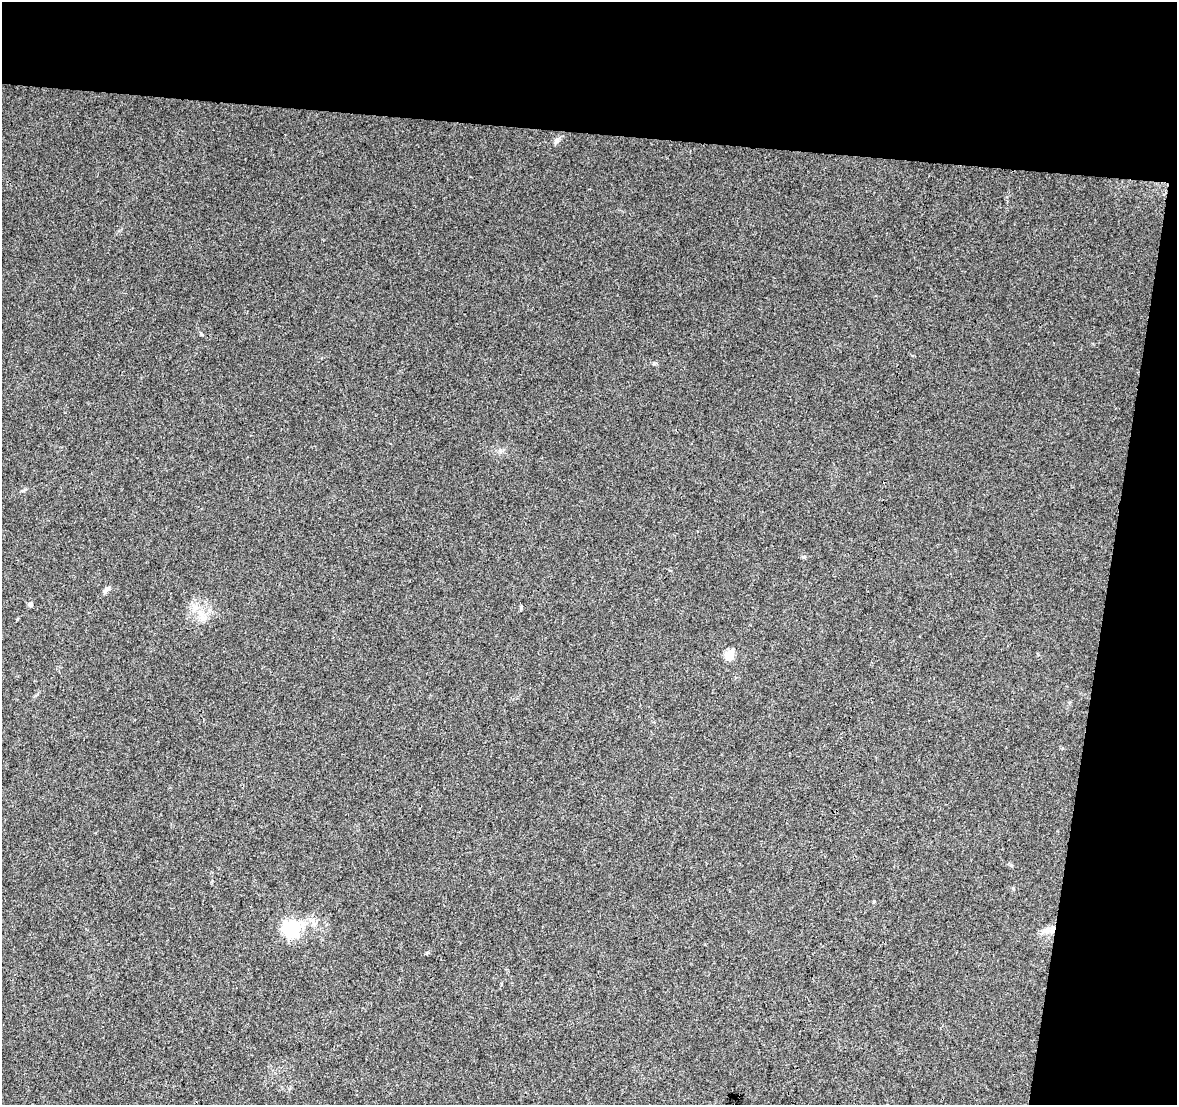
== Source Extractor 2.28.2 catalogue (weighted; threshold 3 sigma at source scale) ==
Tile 2 of 2 x 2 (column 2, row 1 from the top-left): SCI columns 1176-2350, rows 1233-2335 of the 2350 x 2448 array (HDU 1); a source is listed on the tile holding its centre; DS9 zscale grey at full resolution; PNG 1179 x 1107 px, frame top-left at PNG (2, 2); no overlay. Shown black and unused: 18% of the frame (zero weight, under 3 of 4 exposures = <1% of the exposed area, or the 3 px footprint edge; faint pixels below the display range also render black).
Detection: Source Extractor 2.28.2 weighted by HDU 2 'WHT'; one run over the whole footprint, this tile lists its part. Background 0.0235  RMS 0.0046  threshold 0.0207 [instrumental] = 3 sigma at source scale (4.5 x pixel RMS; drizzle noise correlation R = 1.50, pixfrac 1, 0.0396/0.0396 arcsec/px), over >= 5 px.
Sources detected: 9; all 9 listed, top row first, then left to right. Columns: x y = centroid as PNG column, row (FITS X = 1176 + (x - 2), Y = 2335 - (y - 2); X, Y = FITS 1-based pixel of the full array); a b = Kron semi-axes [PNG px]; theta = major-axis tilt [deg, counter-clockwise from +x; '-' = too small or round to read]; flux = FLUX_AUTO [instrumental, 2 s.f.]
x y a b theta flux
556 141 9 7 65 1.5
804 557 6 4 18 0.58
106 590 10 5 38 1.5
30 604 5 4 - 1.9
203 617 13 9 -46 4.1
730 654 5 5 - 21
874 902 4 4 - 0.45
291 928 7 7 - 98
1047 930 18 6 -3 2.8